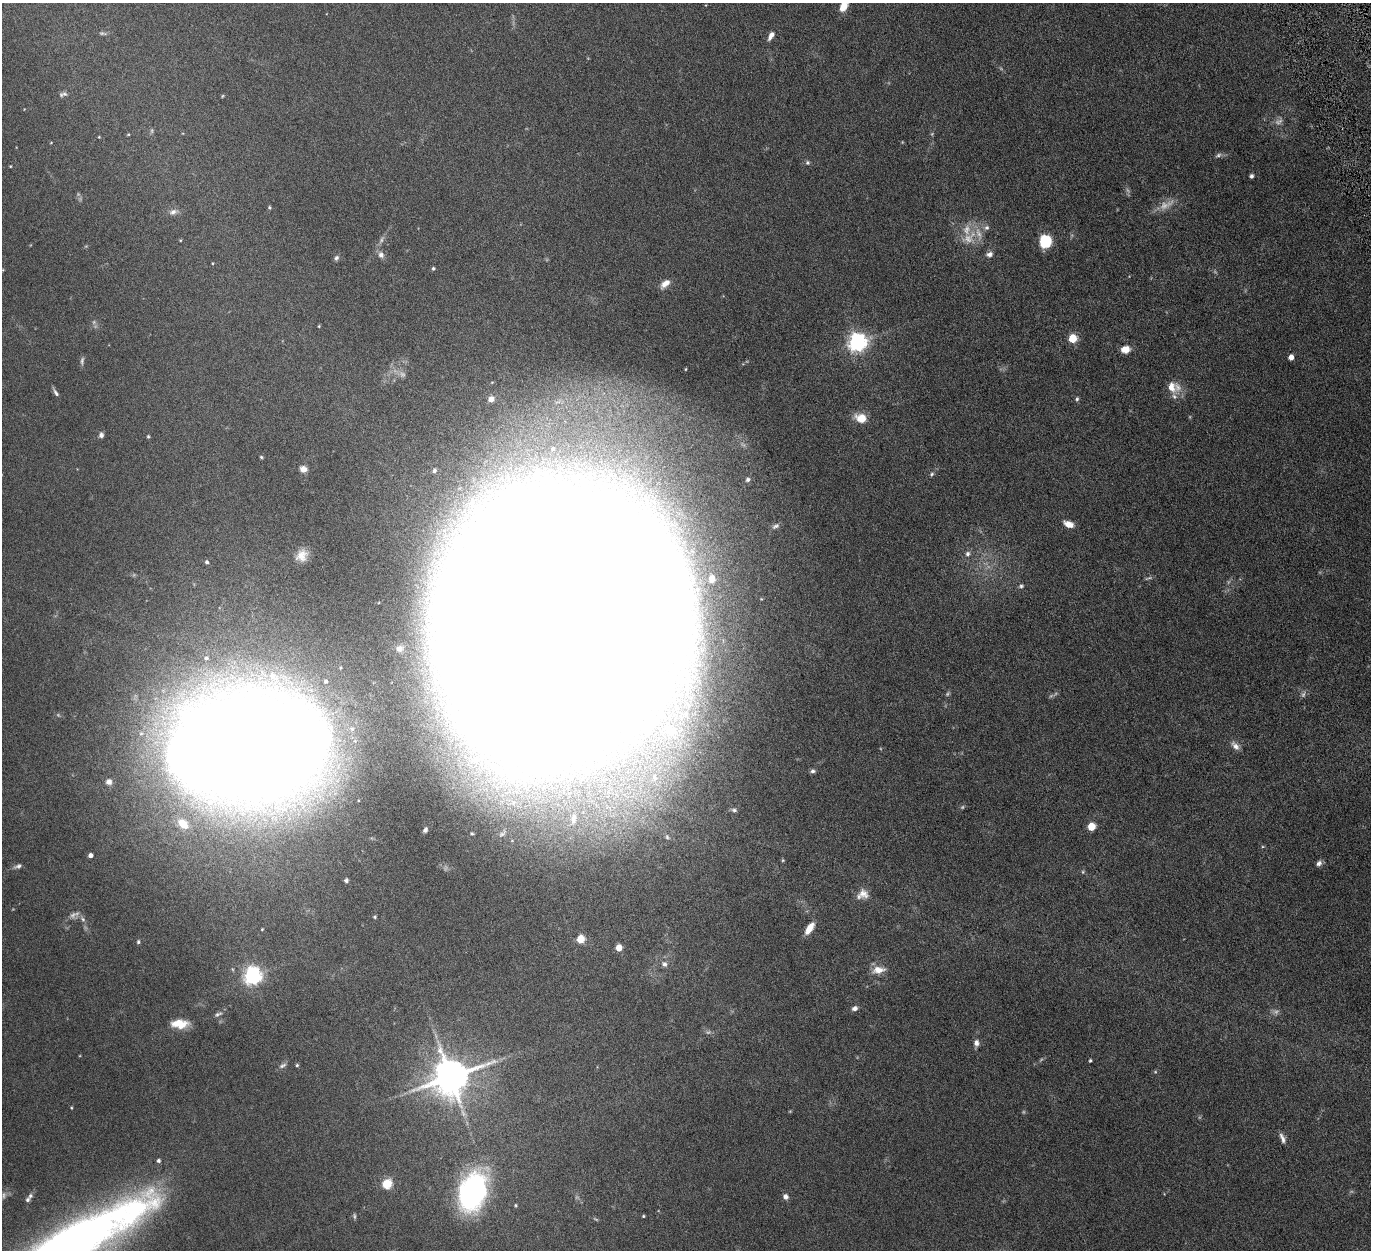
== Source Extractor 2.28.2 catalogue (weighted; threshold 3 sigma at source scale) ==
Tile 10 of 4 x 4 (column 2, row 3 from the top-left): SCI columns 1378-2746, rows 1538-2785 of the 5500 x 5446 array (HDU 1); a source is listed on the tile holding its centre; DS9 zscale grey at full resolution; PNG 1373 x 1252 px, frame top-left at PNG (2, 3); no overlay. Shown black and unused: <1% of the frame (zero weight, under 6 of 12 exposures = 1% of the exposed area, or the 3 px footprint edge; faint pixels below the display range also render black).
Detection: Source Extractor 2.28.2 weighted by HDU 2 'WHT'; one run over the whole footprint, this tile lists its part. Background 0.0511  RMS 0.0054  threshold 0.022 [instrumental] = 3 sigma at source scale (4.09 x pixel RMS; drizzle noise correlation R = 1.36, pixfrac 0.8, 0.05/0.05 arcsec/px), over >= 5 px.
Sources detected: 132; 29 too faint to see at this stretch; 1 inside a brighter object's white glare — not listed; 5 inside a brighter listed object's ellipse — not listed separately; the other 97 listed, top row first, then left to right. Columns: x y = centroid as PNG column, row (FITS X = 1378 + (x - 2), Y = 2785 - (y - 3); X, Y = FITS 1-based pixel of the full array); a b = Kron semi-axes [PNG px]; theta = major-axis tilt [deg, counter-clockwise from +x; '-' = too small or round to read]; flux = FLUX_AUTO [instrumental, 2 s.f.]
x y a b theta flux
844 6 14 7 66 7
103 33 11 4 -9 1
771 36 11 5 59 2.6
64 94 9 6 -40 1.3
222 96 5 3 - 0.43
99 137 4 3 - 0.35
1218 155 9 5 25 1.3
807 163 6 6 - 0.96
10 166 4 3 - 0.36
1251 176 4 4 - 1.4
269 208 5 4 - 0.61
173 212 11 7 18 2.4
987 228 7 7 - 1.5
180 240 5 3 - 0.4
1045 241 12 10 -88 17
989 254 10 7 16 2
381 255 9 8 - 2.2
336 258 7 5 57 1.2
433 268 4 4 - 0.73
665 284 13 7 40 3.9
319 326 4 3 - 0.39
1073 338 5 5 - 21
857 342 7 7 - 230
1125 349 9 7 8 5
1291 357 5 4 - 3.4
685 369 4 3 - 0.42
1172 387 15 10 -69 5.3
56 393 10 5 -59 1.4
491 399 6 5 - 2.9
1077 399 5 5 - 0.85
861 418 12 9 -17 7.8
101 435 7 6 - 1.4
148 436 5 4 - 0.55
261 457 4 4 - 0.62
303 469 8 7 - 3.2
434 471 6 6 - 1.5
931 474 6 4 43 0.83
748 479 6 6 - 1.1
472 503 10 8 77 3.4
1068 524 10 6 -22 4.6
775 526 11 6 27 1.4
968 554 7 6 - 1.6
302 555 14 11 57 5.1
207 562 5 4 - 0.99
712 579 10 8 -88 4.7
1021 586 7 5 26 1
555 614 132 107 55 14000
399 649 7 6 - 1.3
206 658 7 6 - 1.7
326 681 5 5 - 0.88
671 732 34 25 -38 38
1235 746 13 8 -48 2.8
248 747 119 73 3 1700
813 771 6 6 - 1.2
654 778 21 14 70 16
109 782 6 6 - 1.7
734 810 7 5 -18 0.92
573 819 11 6 85 1.7
183 824 14 9 -43 9.3
1091 827 5 5 - 16
425 830 6 4 63 1.3
472 834 3 3 - 0.54
667 837 9 6 -66 1.3
90 855 4 4 - 2.5
1319 863 8 6 44 1.7
18 866 11 5 20 1.5
1083 872 5 5 - 0.62
346 880 5 4 - 1
863 894 14 12 -28 4.4
375 917 4 4 - 0.62
83 919 8 6 -51 1.5
809 928 15 7 57 5.5
262 929 4 3 - 0.42
580 939 5 5 - 17
138 942 5 4 - 0.73
619 948 5 5 - 7.8
664 964 8 7 - 1.7
878 970 14 8 4 5.4
252 976 7 6 - 210
854 1008 6 5 - 2
218 1014 13 5 21 1.4
179 1024 20 10 0 8.5
976 1043 9 6 90 2.2
1090 1061 4 3 - 0.64
297 1065 4 3 - 0.6
282 1066 11 5 28 1.4
451 1077 12 10 29 1400
71 1108 4 3 - 0.41
1282 1138 13 5 -68 2.3
158 1161 4 4 - 0.97
387 1184 13 11 45 7.4
473 1192 43 26 70 85
30 1196 8 6 53 1.4
786 1197 7 6 - 1.8
516 1205 5 4 - 0.57
643 1216 3 3 - 0.5
65 1248 148 35 32 500
Isophote crosses this tile's border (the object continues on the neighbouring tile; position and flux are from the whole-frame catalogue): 2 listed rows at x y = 844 6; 65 1248